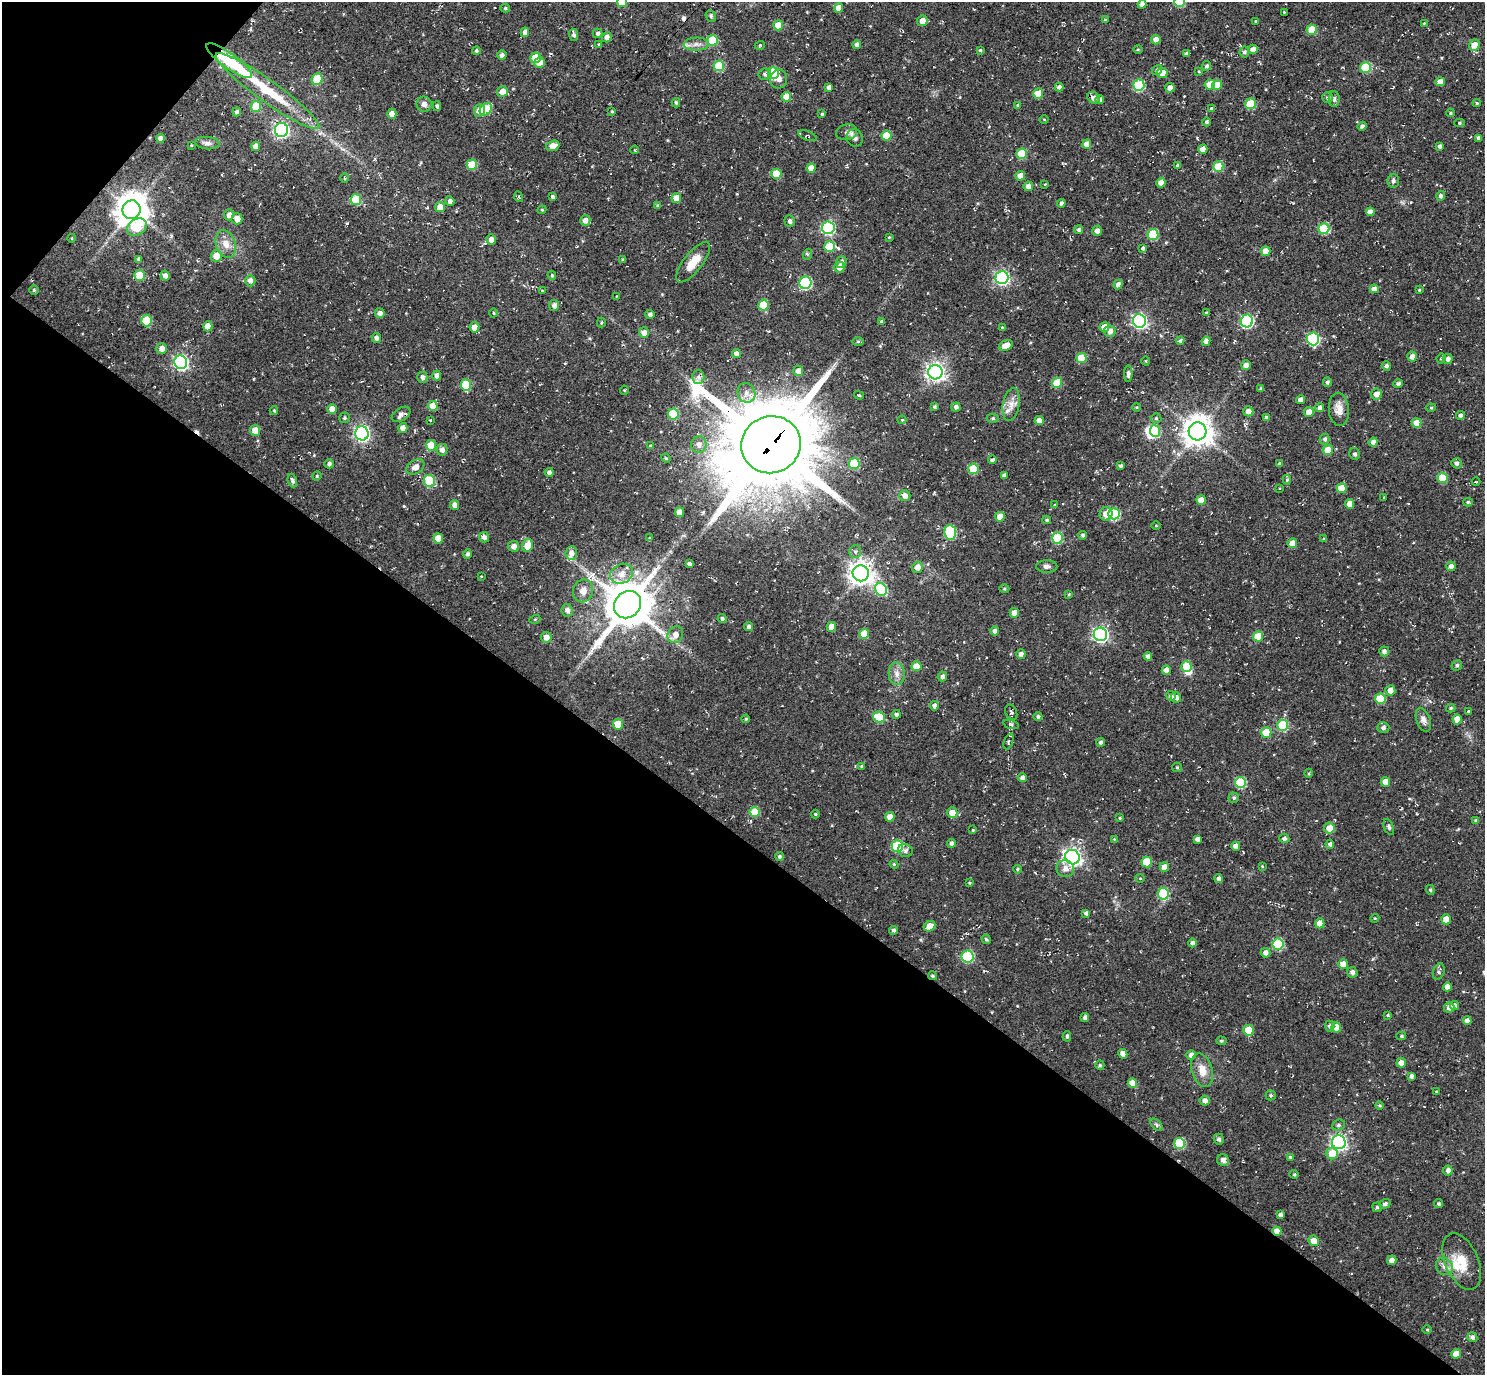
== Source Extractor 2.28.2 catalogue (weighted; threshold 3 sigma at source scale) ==
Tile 9 of 4 x 4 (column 1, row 3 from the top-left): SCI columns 40-1522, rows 1571-2943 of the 5972 x 5985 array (HDU 1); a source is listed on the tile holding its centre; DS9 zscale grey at full resolution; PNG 1487 x 1377 px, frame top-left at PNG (2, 2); each listed source drawn as its Kron ellipse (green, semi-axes under 4 px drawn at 4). Shown black and unused: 41% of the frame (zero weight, under 2 of 3 exposures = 3% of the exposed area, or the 3 px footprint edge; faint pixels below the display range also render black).
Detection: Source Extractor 2.28.2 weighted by HDU 2 'WHT'; one run over the whole footprint, this tile lists its part. Background 0.0561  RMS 0.013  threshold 0.057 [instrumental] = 3 sigma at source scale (4.5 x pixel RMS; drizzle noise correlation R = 1.50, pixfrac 1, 0.05/0.05 arcsec/px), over >= 5 px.
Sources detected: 447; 4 inside a brighter object's white glare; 3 cosmic-ray / hot-pixel residue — neither listed nor drawn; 5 inside a brighter listed object's ellipse — not listed separately; the other 435 listed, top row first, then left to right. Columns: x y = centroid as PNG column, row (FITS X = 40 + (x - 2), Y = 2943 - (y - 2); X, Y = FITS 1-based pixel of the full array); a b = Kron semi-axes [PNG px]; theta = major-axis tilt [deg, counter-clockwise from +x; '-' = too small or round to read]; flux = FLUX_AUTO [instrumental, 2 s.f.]
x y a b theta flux
622 2 5 5 - 28
1179 2 5 5 - 50
1142 4 4 4 - 5.4
505 8 5 4 - 1.7
839 8 5 4 - 12
1284 12 3 3 - 1.4
711 16 6 5 - 2.4
1105 19 4 3 - 1
922 21 5 5 - 9
1256 21 3 3 - 1.5
1424 23 3 3 - 1.1
778 25 5 4 - 21
1312 30 5 5 - 26
525 32 5 4 - 7.2
598 33 5 5 - 3.1
573 35 6 4 -84 3.4
607 37 5 4 - 6.5
712 40 5 5 - 42
1156 40 5 4 - 7.9
599 44 4 4 - 1.7
696 44 12 6 1 6.7
760 45 5 3 - 1.1
857 45 4 4 - 5.2
1474 45 6 5 - 16
1138 49 5 3 - 1.2
1253 49 5 4 - 6
980 50 4 4 - 1.6
476 51 4 4 - 2.3
1244 52 5 5 - 2.7
1186 54 4 4 - 3.3
502 55 4 4 - 4.5
535 58 5 5 - 32
229 61 27 7 -36 76
539 63 5 5 - 13
719 66 5 5 - 52
1206 66 5 4 - 3.1
1366 67 5 5 - 61
1157 70 5 4 - 3.3
1199 72 4 3 - 1.2
773 73 6 5 - 73
1162 73 5 5 - 12
765 74 6 6 - 3.2
317 79 6 5 - 32
779 79 9 8 - 6.6
1440 82 4 4 - 8.8
1210 84 5 5 - 20
1139 85 6 5 - 79
1217 85 5 5 - 19
829 87 4 4 - 3.9
1059 87 4 4 - 4
1170 88 5 4 - 6.4
267 91 63 11 -36 68
502 91 5 5 - 9.9
1038 94 5 5 - 20
786 97 5 5 - 14
1328 97 5 5 - 2.9
1094 98 7 5 -42 6
1334 99 8 5 88 3.3
1100 100 4 4 - 4.2
676 103 5 4 - 2.1
1477 103 4 4 - 1.3
424 104 7 7 - 5.1
1251 104 5 5 - 44
1017 105 4 4 - 1.2
256 106 5 5 - 33
437 106 5 4 - 2.8
1212 108 4 3 - 8
486 109 7 5 49 40
479 110 6 5 - 13
612 111 4 3 - 1.6
237 112 4 4 - 4
1450 113 4 3 - 1.5
392 114 5 4 - 8.8
822 114 4 4 - 1.8
1044 119 4 3 - 0.94
1207 122 4 4 - 2.8
1459 123 5 4 - 1.8
1362 126 4 4 - 3.3
282 130 7 6 - 260
847 132 11 8 9 5.1
807 136 10 4 -21 1.9
886 136 5 5 - 26
855 138 9 8 - 4.6
1479 138 4 4 - 4.3
160 139 4 4 - 7
207 143 12 6 -4 4.6
1087 144 4 4 - 11
191 145 4 2 - 0.84
256 146 5 4 - 7.2
553 146 7 5 19 9.9
1440 146 4 4 - 3.5
1203 149 4 4 - 9.6
635 150 4 3 - 0.95
1021 154 5 5 - 40
472 165 5 5 - 30
1177 165 3 3 - 1.7
1218 167 5 5 - 38
811 168 5 4 - 12
776 174 5 5 - 28
1020 176 5 4 - 11
345 178 5 4 - 1.4
1393 181 7 6 - 3.1
1161 183 5 4 - 6.9
1045 184 4 3 - 1
1028 186 5 4 - 5.7
1441 196 5 4 - 3.5
519 197 5 3 - 1.3
553 197 4 3 - 3.3
676 198 5 5 - 12
356 200 5 5 - 45
450 201 4 4 - 3.4
1061 203 4 4 - 3.9
658 206 4 4 - 2.2
440 207 5 5 - 11
132 210 9 9 - 2300
542 210 4 4 - 1.6
1370 212 4 4 - 7.5
229 215 5 5 - 6.4
237 219 6 5 - 11
585 220 5 5 - 5.5
790 221 6 5 - 3
137 227 10 8 33 34
828 228 6 6 - 170
1324 229 5 5 - 68
1079 230 4 4 - 2.9
1097 231 5 4 - 4.7
1153 234 5 5 - 61
889 237 3 3 - 1.1
72 238 4 3 - 1.1
491 239 5 4 - 6.1
226 244 14 9 -70 11
829 247 5 5 - 35
1143 248 3 3 - 5
1266 251 5 4 - 11
808 254 5 4 - 2
216 256 6 5 - 13
139 259 4 4 - 3.4
623 260 3 3 - 1.8
693 262 24 9 52 19
841 262 6 5 - 3.7
839 267 5 5 - 9.7
140 275 5 5 - 29
552 275 4 4 - 1.4
165 276 5 4 - 5.7
1002 277 6 6 - 250
250 281 5 5 - 5.7
805 283 6 6 - 120
1118 285 5 4 - 6.4
1374 289 4 4 - 7.4
34 290 5 5 - 1.7
542 290 3 2 - 2.1
1419 290 3 3 - 1
616 296 3 2 - 0.86
554 305 5 5 - 5.4
763 305 5 5 - 36
380 313 5 4 - 5.9
493 313 4 3 - 1.2
1206 313 4 3 - 1.3
650 314 4 4 - 3.5
146 320 6 5 - 48
881 321 4 3 - 1.6
1140 321 7 6 - 300
1247 321 6 6 - 160
601 322 5 4 - 1.6
208 326 5 4 - 12
474 327 5 5 - 12
1104 327 5 5 - 15
1002 328 4 3 - 1.4
1110 331 6 5 - 6.9
644 333 5 5 - 6.8
376 338 5 4 - 3.9
1313 339 6 6 - 140
1180 341 4 4 - 3
1206 341 4 4 - 7.7
858 342 6 4 1 1.4
1006 346 7 5 26 11
162 348 5 5 - 6.8
736 353 4 4 - 6
1412 357 5 4 - 6
1081 358 5 5 - 33
1441 358 5 3 - 1.8
1448 359 5 5 - 4.5
1146 361 4 3 - 0.89
181 362 7 6 - 270
1246 365 5 4 - 6.1
1386 366 4 4 - 3.2
798 371 5 5 - 8.7
935 372 7 7 - 530
1128 374 8 4 87 4.1
437 375 5 4 - 5.3
422 377 5 5 - 4.1
698 377 6 6 - 3.6
1327 382 4 4 - 3.1
1057 383 5 5 - 38
1398 384 5 4 - 2.9
466 385 5 5 - 47
1261 389 3 3 - 2.5
624 390 4 4 - 1.1
746 393 10 8 -64 8.3
1376 394 5 5 - 8.5
859 395 5 3 - 1.4
1300 400 4 4 - 7.6
1011 405 17 8 79 11
433 406 5 5 - 17
935 407 4 3 - 2.1
956 407 4 4 - 4.5
1137 407 4 3 - 1.4
1320 408 4 4 - 4.7
1431 408 4 4 - 1.5
332 409 5 4 - 12
1339 409 16 10 -85 10
274 410 4 4 - 1.2
1248 411 5 5 - 6.6
1309 412 5 5 - 11
401 414 10 6 33 6.3
673 414 5 5 - 43
1460 415 4 4 - 3.6
1266 417 4 4 - 2
344 418 5 5 - 2.1
993 418 6 4 0 1.8
1156 418 5 5 - 1.9
430 420 3 3 - 1.8
902 420 4 4 - 1.4
1039 421 4 4 - 9.6
1417 423 5 4 - 15
403 428 5 4 - 7.9
255 430 5 5 - 12
1155 431 6 5 - 54
1197 431 9 9 - 1800
362 433 7 6 - 320
1325 439 5 5 - 2.8
1373 442 4 4 - 5.5
699 444 8 7 - 5.9
431 445 5 5 - 30
771 445 30 28 23 19000
650 446 4 4 - 1.4
442 450 6 5 - 5
1328 450 5 5 - 17
1355 454 6 5 - 2.3
666 458 5 4 - 1.3
992 460 4 4 - 3.4
1457 463 5 5 - 3.5
329 464 4 4 - 2.3
854 464 5 5 - 56
1279 464 4 4 - 2.6
1120 466 4 3 - 2.7
415 467 10 6 32 8.4
973 469 5 5 - 36
549 472 4 4 - 4
1004 475 4 3 - 3.3
317 476 5 4 - 1.4
1442 478 5 5 - 36
1287 480 4 4 - 1.7
292 481 7 4 -72 3.3
430 481 6 5 - 69
1476 482 4 3 - 1.1
1280 488 3 2 - 1
1342 488 5 5 - 18
905 496 6 5 - 7.7
1384 498 4 3 - 0.92
1201 500 5 4 - 11
1468 502 5 4 - 1.9
1350 504 5 4 - 8.7
455 505 5 4 - 7.8
1055 505 4 3 - 1.1
679 512 5 4 - 10
1106 514 7 6 - 11
1114 514 5 5 - 85
1000 517 5 5 - 12
1047 520 4 3 - 1.8
1156 526 5 3 - 1.1
950 533 7 5 -84 94
1083 535 4 4 - 2.7
484 537 5 5 - 4.4
438 538 5 5 - 13
650 538 4 3 - 1.3
1057 538 5 5 - 67
1324 539 4 4 - 2
1292 543 5 4 - 12
514 546 5 5 - 6.8
528 546 6 5 - 18
855 552 6 6 - 3
571 553 7 6 - 7
468 554 5 4 - 2.5
689 564 4 4 - 4.1
1047 566 10 6 0 4.3
1451 566 5 4 - 5.9
917 567 5 5 - 7.5
861 573 8 8 - 1000
622 574 12 9 25 12
481 576 3 2 - 0.81
881 589 6 6 - 73
1004 589 5 3 - 1.3
583 591 11 10 - 9
1069 594 4 4 - 1.4
628 605 14 13 - 5500
567 610 6 5 - 5.5
1014 613 5 4 - 11
535 619 5 3 - 1.1
722 619 4 4 - 3.1
749 627 4 4 - 3.7
831 627 5 4 - 10
995 631 4 4 - 4.5
864 634 5 5 - 24
1100 634 7 6 - 310
675 635 9 7 57 9.6
1258 636 5 5 - 31
546 637 5 5 - 9
1384 651 5 5 - 4
1021 654 5 4 - 6.2
1148 656 4 4 - 5
1457 665 5 5 - 2.3
916 666 5 5 - 16
1186 667 5 5 - 32
1166 670 4 4 - 8.3
897 674 11 8 -88 7.7
942 676 5 4 - 3.8
1390 690 5 5 - 8.6
1171 696 5 5 - 4.5
1176 697 5 5 - 4.2
1380 699 5 5 - 35
934 706 4 4 - 5.4
1451 708 4 3 - 1.9
1469 711 3 3 - 3.2
1011 712 8 5 -66 2.5
896 714 4 4 - 3
879 717 6 5 - 47
1038 717 4 4 - 2.7
746 719 4 3 - 1.4
1457 719 5 4 - 14
1423 720 12 7 -71 5.8
618 724 5 5 - 22
1011 724 8 4 -17 2.5
1283 725 5 5 - 63
1383 728 6 5 - 3.4
1266 732 5 5 - 33
1008 741 8 3 69 2.1
1101 742 4 4 - 2.8
862 766 4 4 - 2.4
1177 767 5 4 - 1.7
1309 773 4 3 - 1.2
1022 777 4 4 - 4.4
1385 782 5 4 - 15
1241 783 5 5 - 73
1234 798 5 5 - 2
755 812 5 5 - 24
952 813 5 5 - 15
815 814 4 4 - 1.3
890 817 5 4 - 7.7
1120 818 4 4 - 1.3
1476 820 4 4 - 2.5
1389 827 8 4 -66 2.4
1329 828 5 5 - 13
973 830 3 3 - 1.2
1284 838 5 4 - 2.6
1114 839 4 4 - 1
1197 839 4 4 - 4.8
952 843 4 4 - 4.2
1330 844 4 4 - 3.1
897 846 6 5 - 68
1236 846 4 4 - 7.8
905 851 7 6 - 3.7
779 856 4 4 - 2.2
1072 857 7 7 - 500
1147 862 5 5 - 35
894 864 4 4 - 1.4
1262 866 4 4 - 1.2
1164 867 5 4 - 10
1065 868 9 8 - 6.7
1017 869 4 3 - 1.7
1140 878 5 3 - 1
1219 879 4 4 - 4.6
969 883 4 3 - 1.2
1430 890 5 4 - 1.8
1163 894 6 5 - 57
1086 913 4 4 - 3.8
1375 918 4 3 - 1.1
1446 919 5 5 - 14
1320 923 5 4 - 12
929 926 6 5 - 11
894 930 4 4 - 3
986 939 5 4 - 2.2
1192 943 4 4 - 4.4
1278 944 5 5 - 71
1266 953 5 4 - 5.6
968 957 6 6 - 99
1343 964 5 5 - 15
1439 971 8 5 70 3.2
1352 972 5 5 - 4.4
933 976 4 3 - 1.9
1447 987 4 4 - 7.9
1454 1006 4 4 - 5.9
1449 1007 5 5 - 6.8
1388 1015 4 4 - 1.5
1085 1017 4 4 - 3.3
1467 1020 4 4 - 5.9
1330 1026 5 5 - 3.1
1336 1027 5 5 - 15
1248 1030 5 5 - 26
1067 1036 5 4 - 2.3
1401 1036 5 4 - 1.7
1221 1041 5 4 - 1.8
1123 1054 5 4 - 9.9
1191 1055 5 4 - 4.6
1401 1063 5 4 - 8.5
1100 1065 4 4 - 2.2
1202 1070 17 10 -74 15
1411 1076 4 3 - 3.7
1132 1083 5 4 - 15
1436 1091 4 2 - 0.96
1271 1095 5 5 - 1.9
1205 1101 5 5 - 5.4
1380 1105 4 3 - 1.5
1156 1125 7 4 -46 2.5
1338 1125 6 5 - 2.5
1219 1139 5 5 - 3.1
1339 1142 7 6 - 330
1180 1143 5 5 - 63
1332 1153 6 5 - 22
1290 1157 4 4 - 1.5
1223 1160 6 5 - 6.6
1448 1170 5 4 - 4.5
1294 1174 4 4 - 1.4
1385 1204 5 4 - 3.2
1439 1204 4 4 - 2.3
1377 1207 5 5 - 1.9
1280 1215 4 4 - 3.6
1277 1231 4 4 - 9
1314 1241 5 5 - 12
1392 1260 5 4 - 9.4
1462 1261 30 16 -66 28
1444 1266 9 8 - 6
1427 1330 5 3 - 1.1
1472 1337 5 5 - 3.7
1456 1354 5 5 - 13
Overlapping masked pixels (flux is a lower limit): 4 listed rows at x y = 229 61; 771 445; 933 976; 1277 1231
Isophote crosses this tile's border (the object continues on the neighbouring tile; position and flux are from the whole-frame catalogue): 2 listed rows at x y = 622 2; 1179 2